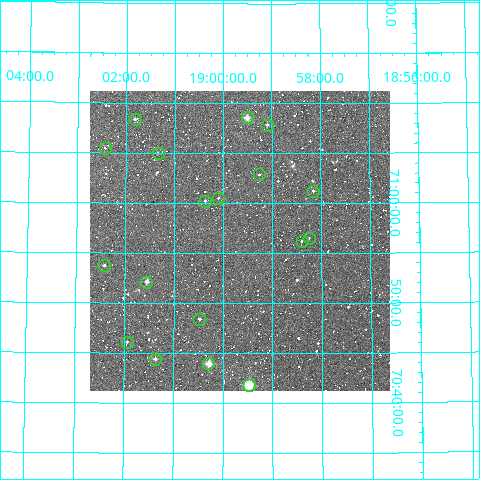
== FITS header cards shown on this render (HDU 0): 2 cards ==
NAXIS1  =                  300
NAXIS2  =                  300

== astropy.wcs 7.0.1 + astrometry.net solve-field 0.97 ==
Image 300 x 300 px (HDU 0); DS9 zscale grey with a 90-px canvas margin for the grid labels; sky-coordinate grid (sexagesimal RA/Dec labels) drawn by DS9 from the SOLVED WCS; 18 Tycho-2 reference stars matched to detected sources circled (green)
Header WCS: RA---TAN/DEC--TAN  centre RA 18:59:40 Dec +70:56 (284.91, +70.94 deg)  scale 6 arcsec/px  FOV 30.0' x 30.0'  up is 0 deg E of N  parity normal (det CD < 0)
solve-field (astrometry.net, Tycho-2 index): VERIFIED the header's WCS against the Tycho-2 star catalogue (verified at 2 index scales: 10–18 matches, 0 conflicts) and refined it, rather than solving blind
Solved WCS: RA---TAN-SIP/DEC--TAN-SIP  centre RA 18:59:40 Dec +70:56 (284.92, +70.94 deg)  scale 5.99 arcsec/px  FOV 30.0' x 30.0'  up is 0 deg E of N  parity normal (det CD < 0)
The solver's refit moves the header's centre by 1.1 arcsec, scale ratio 0.9989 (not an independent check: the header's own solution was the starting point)
Tycho-2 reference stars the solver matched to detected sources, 18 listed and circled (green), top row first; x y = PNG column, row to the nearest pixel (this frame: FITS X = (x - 90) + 1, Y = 300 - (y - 91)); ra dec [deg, ICRS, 3 dp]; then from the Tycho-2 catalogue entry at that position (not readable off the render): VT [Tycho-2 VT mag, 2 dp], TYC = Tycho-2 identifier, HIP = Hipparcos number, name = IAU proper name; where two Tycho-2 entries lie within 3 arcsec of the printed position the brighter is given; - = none
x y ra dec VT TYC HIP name
247 117 284.877 +71.143 9.99 4435-885-1 - -
135 119 285.457 +71.140 11.45 4435-925-1 - -
267 125 284.771 +71.131 11.35 4435-263-1 - -
105 148 285.609 +71.092 12.58 4435-2278-1 - -
158 153 285.336 +71.084 12.75 4435-2128-1 - -
259 174 284.815 +71.049 12.00 4435-611-1 - -
313 191 284.539 +71.021 11.43 4435-313-1 - -
218 198 285.024 +71.009 11.65 4435-825-1 - -
205 201 285.094 +71.005 11.77 4435-125-1 - -
309 238 284.563 +70.942 11.96 4435-2268-1 - -
302 241 284.600 +70.937 12.08 4435-2035-1 - -
104 265 285.606 +70.896 11.76 4435-63-1 - -
146 282 285.389 +70.869 10.21 4435-93-1 - -
199 319 285.118 +70.807 11.35 4435-235-1 - -
127 342 285.485 +70.768 11.94 4435-687-1 - -
155 359 285.343 +70.741 10.30 4435-199-1 - -
208 363 285.072 +70.733 8.91 4435-617-1 93306 -
249 385 284.870 +70.697 8.00 4435-43-1 93237 -